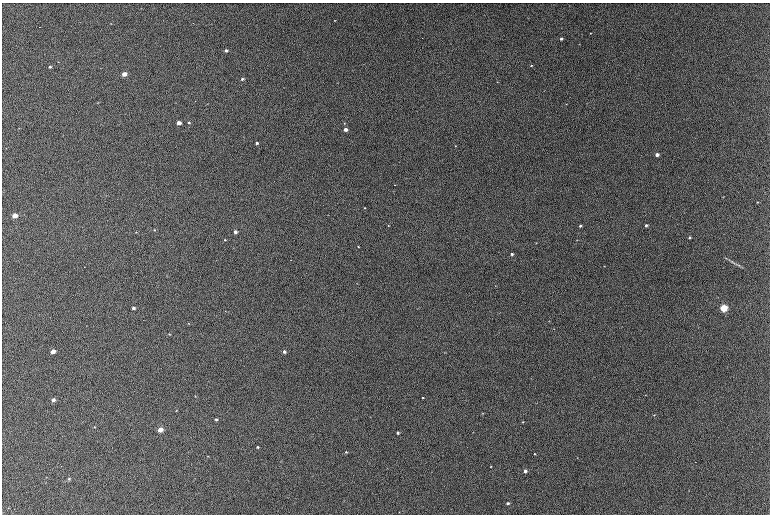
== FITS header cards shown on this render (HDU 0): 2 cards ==
NAXIS1  =                  768 / length of data axis 1
NAXIS2  =                  512 / length of data axis 2

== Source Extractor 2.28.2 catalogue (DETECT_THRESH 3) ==
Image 768 x 512 px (HDU 0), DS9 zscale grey, 1 PNG px = 1 image px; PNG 772 x 516 px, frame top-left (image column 1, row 512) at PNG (2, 3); no overlay
Background 306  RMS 11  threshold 33.2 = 3 sigma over >= 5 px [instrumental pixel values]
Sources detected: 31; all 31 listed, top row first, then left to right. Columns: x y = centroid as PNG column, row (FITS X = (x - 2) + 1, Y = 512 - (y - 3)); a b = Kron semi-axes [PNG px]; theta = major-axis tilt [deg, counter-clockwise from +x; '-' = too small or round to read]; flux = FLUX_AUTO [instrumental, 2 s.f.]
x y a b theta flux
561 39 3 3 - 1500
226 50 4 3 - 1600
531 66 4 3 - 520
50 67 3 3 - 890
124 74 4 3 - 8600
242 79 4 3 - 1200
189 122 4 3 - 840
179 123 4 3 - 5300
345 129 3 3 - 5200
257 143 3 3 - 1100
657 155 4 3 - 3000
394 185 2 2 - 1300
15 216 4 4 - 11000
646 225 3 3 - 1100
580 226 3 3 - 1100
235 232 3 3 - 2400
689 238 3 3 - 870
512 254 3 3 - 1200
133 308 3 3 - 1700
723 308 4 4 - 54000
53 351 4 3 - 6200
284 352 3 3 - 1800
53 400 4 3 - 2700
216 420 3 3 - 860
160 430 4 4 - 7800
398 433 3 3 - 1400
258 447 3 2 - 790
346 452 3 3 - 580
525 471 3 3 - 2400
69 479 4 4 - 930
508 503 4 3 - 1200

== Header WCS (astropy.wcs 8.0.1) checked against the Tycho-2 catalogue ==
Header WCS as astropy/WCSLIB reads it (CRVAL/CRPIX/CD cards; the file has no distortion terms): RA---TAN/DEC--TAN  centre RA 21:06:05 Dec +52:45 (316.52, +52.74 deg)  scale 1.59 arcsec/px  FOV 20.3' x 13.6'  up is +174 deg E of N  parity flipped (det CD > 0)
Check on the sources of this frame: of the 31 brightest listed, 3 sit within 2.4 arcsec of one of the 6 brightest Tycho-2 stars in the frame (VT <= 11.69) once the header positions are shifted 0.74 arcsec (0.23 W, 0.70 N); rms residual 0.84 arcsec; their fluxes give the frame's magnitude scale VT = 21.53 - 2.5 log10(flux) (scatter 0.03 mag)
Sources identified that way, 3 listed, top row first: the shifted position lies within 2.4 arcsec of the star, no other Tycho-2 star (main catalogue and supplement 1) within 4.8 arcsec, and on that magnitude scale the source's flux lands within +1.5 / -3 mag of the star's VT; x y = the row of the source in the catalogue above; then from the Tycho-2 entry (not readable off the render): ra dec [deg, ICRS J2000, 3 dp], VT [Tycho-2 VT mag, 2 dp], TYC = Tycho-2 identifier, HIP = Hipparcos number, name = IAU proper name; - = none
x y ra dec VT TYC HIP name
124 74 316.724 +52.677 11.69 3953-1024-1 - -
15 216 316.793 +52.744 11.39 3953-1228-1 - -
723 308 316.272 +52.750 10.23 3952-466-1 - -